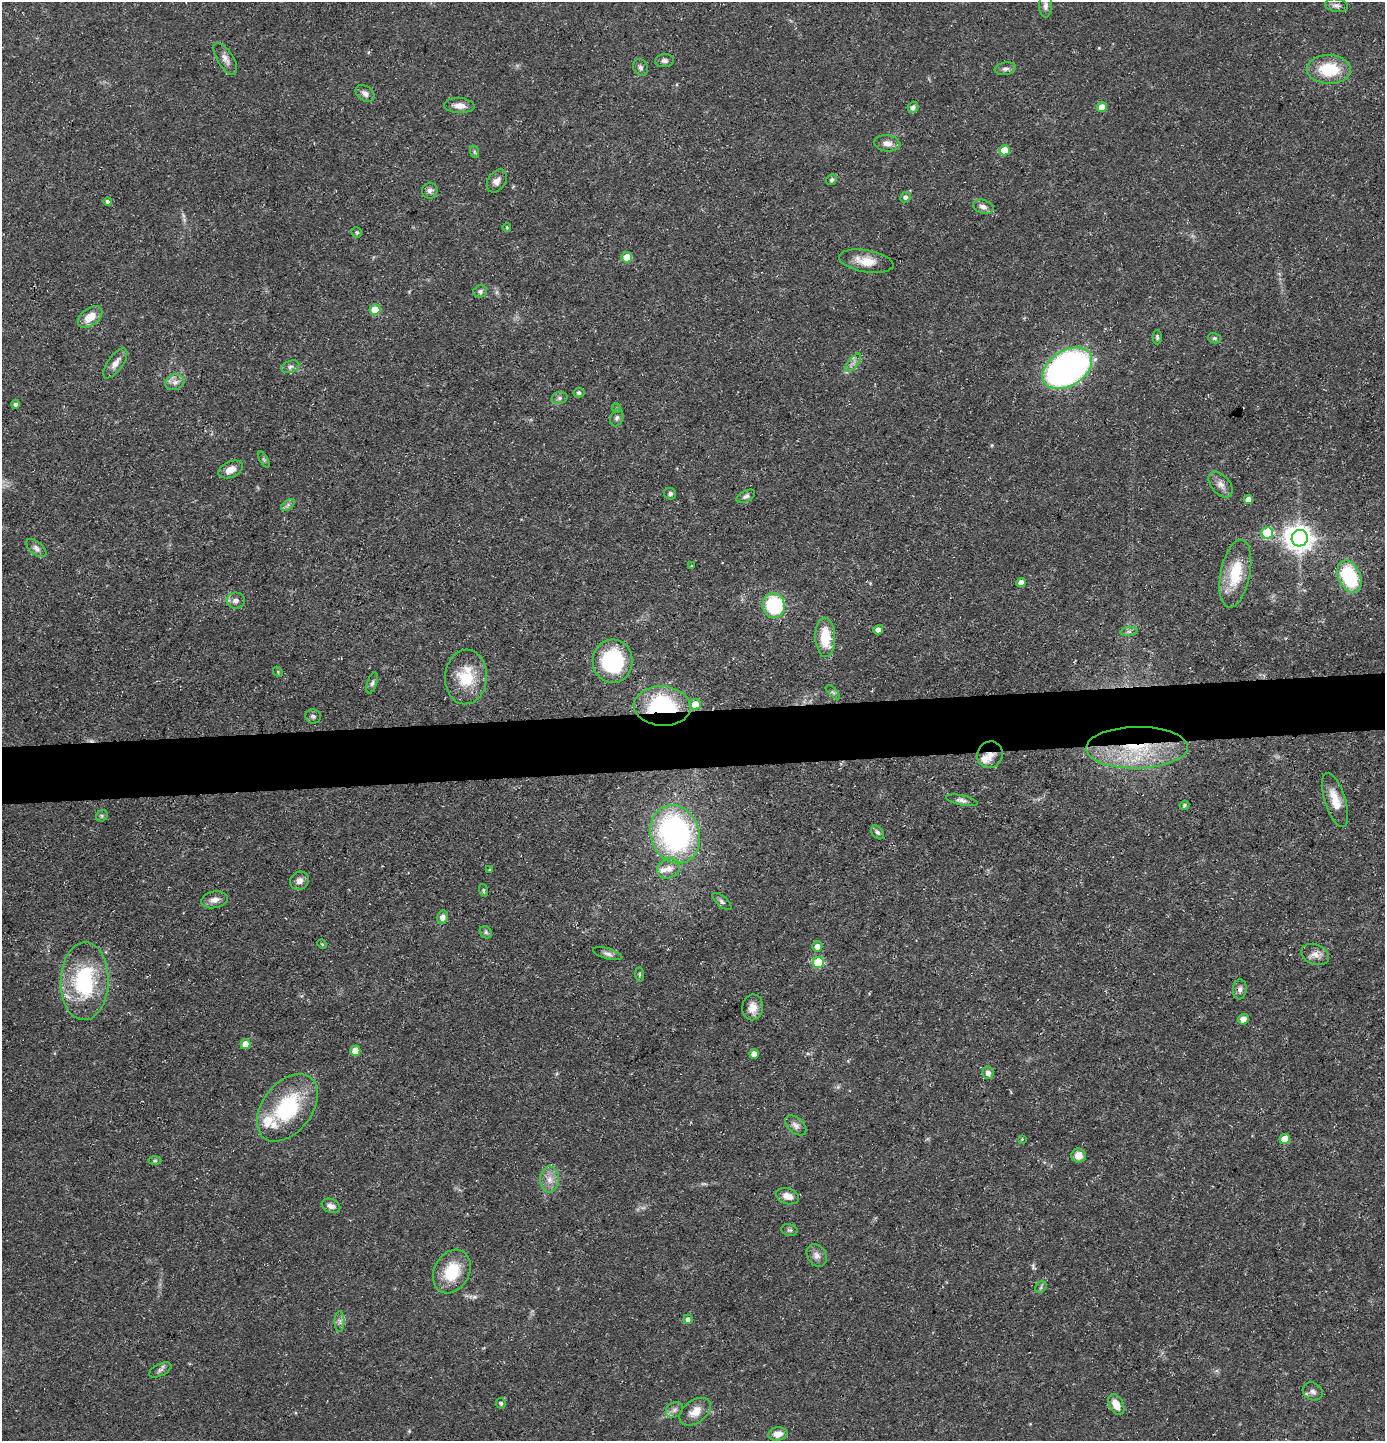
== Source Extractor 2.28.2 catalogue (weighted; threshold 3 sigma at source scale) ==
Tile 5 of 3 x 3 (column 2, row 2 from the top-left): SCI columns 1456-2838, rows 1440-2878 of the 4292 x 4317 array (HDU 1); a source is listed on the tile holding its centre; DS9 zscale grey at full resolution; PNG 1387 x 1443 px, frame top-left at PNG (2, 2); each listed source drawn as its Kron ellipse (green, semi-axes under 4 px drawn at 4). Shown black and unused: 4% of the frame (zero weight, under 3 of 5 exposures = <1% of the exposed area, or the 3 px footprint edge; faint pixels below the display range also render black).
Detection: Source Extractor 2.28.2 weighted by HDU 2 'WHT'; one run over the whole footprint, this tile lists its part. Background 0.0975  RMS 0.0046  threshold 0.0207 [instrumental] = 3 sigma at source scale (4.5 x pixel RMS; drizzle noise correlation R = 1.50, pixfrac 1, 0.05/0.05 arcsec/px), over >= 5 px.
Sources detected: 122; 1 inside a brighter object's white glare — neither listed nor drawn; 3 inside a brighter listed object's ellipse — not listed separately; the other 118 listed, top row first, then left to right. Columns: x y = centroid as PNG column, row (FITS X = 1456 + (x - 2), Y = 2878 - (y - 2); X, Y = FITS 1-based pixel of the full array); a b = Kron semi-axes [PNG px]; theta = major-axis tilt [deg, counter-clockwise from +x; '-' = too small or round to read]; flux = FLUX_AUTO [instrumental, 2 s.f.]
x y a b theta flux
1337 5 11 6 -11 1.8
1046 6 12 6 89 1.9
225 59 18 8 -57 3.1
664 61 9 6 5 1.5
641 67 8 7 - 1.4
1005 69 10 6 10 1.7
1329 69 22 14 -2 19
365 93 10 7 -37 2.3
459 106 15 7 -3 3.7
913 107 6 5 - 1.8
1102 107 5 5 - 6.3
887 143 13 8 -6 3.4
1004 150 5 5 - 8
475 152 6 4 -70 0.69
832 180 6 5 - 0.96
497 181 12 8 57 2.9
430 191 8 7 - 1.6
905 197 5 5 - 1.4
108 201 4 4 - 1
983 207 10 6 -19 2.2
507 227 4 3 - 0.49
357 232 5 5 - 0.74
627 257 5 5 - 11
866 261 27 11 -10 8.3
480 291 7 6 - 1.5
375 310 5 5 - 9.1
90 317 14 8 38 6.5
1157 337 7 4 -89 0.81
1214 338 7 5 -13 0.85
115 363 17 7 54 3.5
853 363 11 5 52 1.9
290 367 9 6 19 1.5
1067 368 27 18 32 180
175 382 10 7 19 2.5
579 393 5 4 - 1.1
559 398 8 6 15 1.2
16 404 4 4 - 1.3
616 408 5 3 - 0.5
617 418 9 6 70 1.4
264 460 9 4 -59 0.73
231 469 13 8 23 4.3
1221 485 15 9 -50 3.3
670 494 6 6 - 1.2
746 496 10 5 27 1.3
1248 500 4 4 - 3.8
288 505 8 4 37 1.2
1267 533 6 5 - 24
1300 538 8 8 - 490
36 548 12 6 -40 2
691 566 4 3 - 0.51
1235 574 34 15 79 17
1349 577 17 11 -66 34
1021 583 5 4 - 3.7
236 601 9 8 - 2.4
774 606 12 11 - 37
878 630 5 4 - 2.3
1129 632 9 4 7 1.1
825 637 20 10 -87 15
613 661 22 20 -89 43
278 672 5 4 - 0.54
466 677 27 21 86 18
372 683 11 5 72 1.2
833 692 9 3 -44 0.77
695 704 5 5 - 5.9
662 706 28 20 -4 44
313 716 8 7 - 1.3
1137 748 51 21 1 42
990 755 13 12 - 4.5
962 800 16 5 -12 1.9
1335 800 28 10 -72 8.4
1184 805 5 4 - 0.77
102 816 6 5 - 0.79
877 832 8 5 -50 1.1
675 834 30 24 -70 110
669 868 12 9 28 4.1
489 870 4 3 - 0.41
299 881 10 8 39 2.7
483 890 6 4 -72 0.62
215 900 13 8 10 3.1
722 901 11 5 -41 1.4
443 917 7 5 79 2.7
486 932 7 5 -48 0.95
322 944 5 3 - 0.41
817 946 5 5 - 2.4
608 954 15 5 -16 1.8
1315 954 14 10 -22 3.5
818 962 5 5 - 24
639 974 7 4 -90 0.62
85 981 39 24 89 45
1240 989 10 7 83 2
753 1007 13 10 81 4.7
1243 1019 5 5 - 4
245 1044 5 5 - 7.4
355 1051 5 5 - 8.1
754 1054 5 4 - 4
988 1073 6 5 - 2.4
287 1108 38 24 52 38
796 1125 12 7 -41 2.4
1022 1139 4 4 - 0.38
1285 1139 5 5 - 7
1079 1156 7 7 - 3.7
155 1161 6 4 1 0.65
549 1180 13 9 -90 4.1
788 1196 11 8 -16 3.9
331 1206 9 6 -22 2.3
789 1230 8 6 -14 0.97
817 1255 12 9 -59 2.7
452 1271 23 17 62 17
1041 1287 6 5 - 0.9
688 1319 5 4 - 1.6
340 1321 10 5 -90 1.6
160 1370 12 6 25 1.6
1313 1391 10 8 -28 2.1
501 1403 5 5 - 0.92
1116 1405 11 7 -62 6.1
674 1410 9 7 32 1.9
695 1412 18 11 36 5.4
778 1434 9 6 8 3.8
Overlapping masked pixels (flux is a lower limit): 3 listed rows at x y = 662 706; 1137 748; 990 755